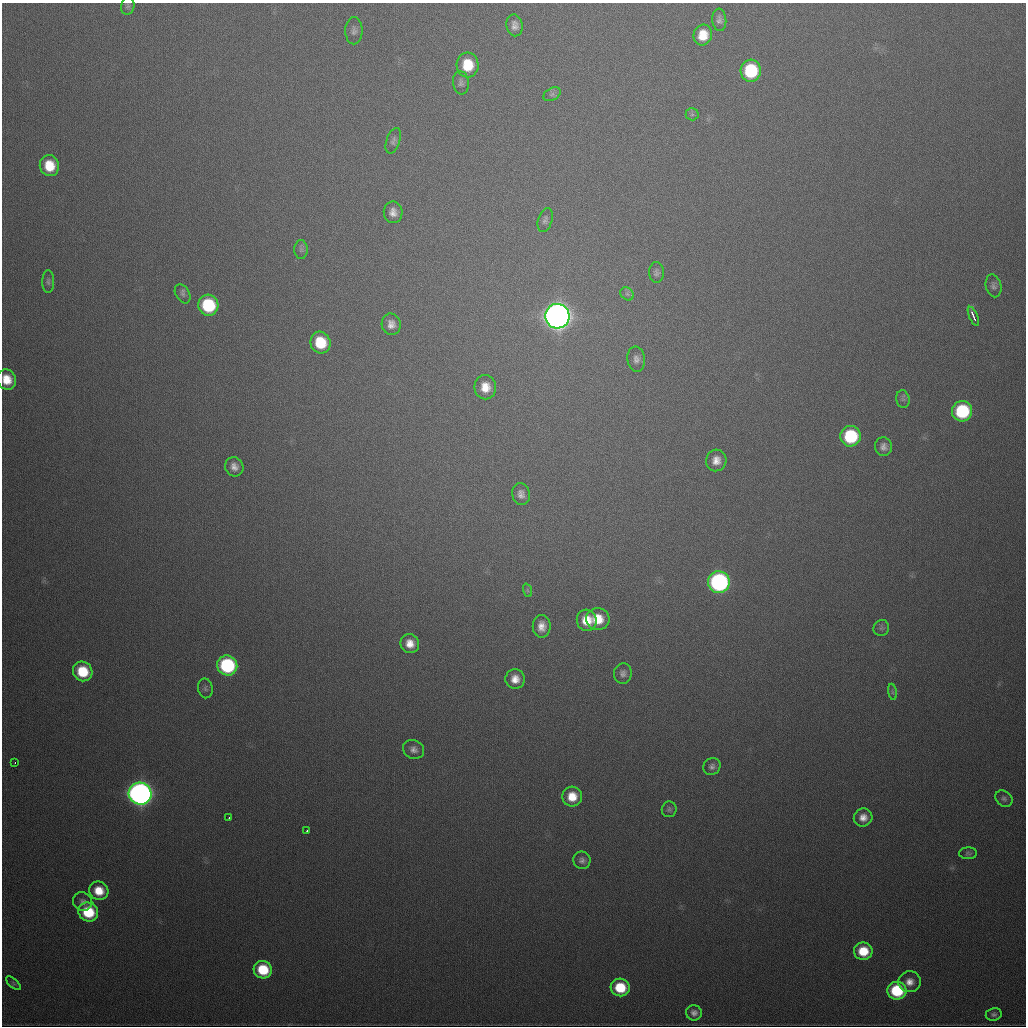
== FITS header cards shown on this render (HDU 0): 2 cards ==
NAXIS1  =                 1024
NAXIS2  =                 1024

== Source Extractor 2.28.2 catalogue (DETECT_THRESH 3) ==
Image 1024 x 1024 px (HDU 0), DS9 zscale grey, 1 PNG px = 1 image px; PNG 1028 x 1028 px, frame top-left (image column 1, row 1024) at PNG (2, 3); each listed source drawn as its Kron ellipse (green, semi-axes under 4 px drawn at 4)
Background 552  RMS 18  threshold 55.2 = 3 sigma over >= 5 px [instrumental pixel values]
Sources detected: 71; all 71 listed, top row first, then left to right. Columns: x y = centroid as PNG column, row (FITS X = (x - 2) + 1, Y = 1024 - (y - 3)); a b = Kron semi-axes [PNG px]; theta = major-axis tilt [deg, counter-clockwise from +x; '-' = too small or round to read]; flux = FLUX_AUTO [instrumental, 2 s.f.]
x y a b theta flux
128 6 9 6 75 3.3e+03
719 20 11 7 -86 5.2e+03
515 25 11 8 -81 7.8e+03
354 31 13 8 90 6.0e+03
703 35 10 9 - 2.5e+04
468 65 12 11 - 4.0e+04
751 71 11 10 - 8.6e+04
461 83 12 8 -83 4.9e+03
552 94 9 6 31 3.7e+03
692 114 6 6 - 2.9e+03
393 141 13 6 71 4.7e+03
49 166 10 9 - 3.3e+04
393 212 11 9 -83 9.7e+03
545 220 12 7 73 4.6e+03
301 250 9 7 -90 3.9e+03
656 273 10 7 -89 4.4e+03
48 282 11 6 -90 4.1e+03
994 286 11 7 -77 4.9e+03
183 294 10 6 -58 4.3e+03
627 294 7 6 - 3.3e+03
208 305 10 10 - 8.4e+04
557 316 12 12 - 1.8e+06
973 316 10 3 -66 6.8e+03
391 324 11 9 -76 9.6e+03
320 343 11 10 - 4.6e+04
636 359 12 9 -83 7.4e+03
7 379 10 9 - 2.2e+04
485 387 12 11 - 2.0e+04
903 399 9 6 -79 3.7e+03
962 411 10 10 - 1.1e+05
851 436 10 10 - 9.1e+04
883 447 9 8 - 6.8e+03
716 460 11 10 - 1.3e+04
234 467 10 9 - 9.1e+03
521 494 11 9 -78 7.9e+03
719 582 11 11 - 3.2e+05
527 590 7 4 -71 2.4e+03
598 619 12 11 - 3.0e+04
587 620 11 10 - 2.5e+04
542 626 11 9 89 1.3e+04
881 628 8 7 - 3.7e+03
410 644 10 9 - 1.5e+04
227 665 10 10 - 1.4e+05
83 671 10 9 - 4.5e+04
623 673 10 9 - 6.2e+03
515 679 10 9 - 1.4e+04
205 688 10 7 -80 3.9e+03
892 692 8 4 -82 2.5e+03
414 749 11 9 -26 7.0e+03
15 763 2 2 - 2.4e+03
712 767 9 8 - 5.1e+03
140 794 11 11 - 1.0e+06
572 797 10 10 - 2.4e+04
1004 799 9 7 -39 3.8e+03
669 809 8 7 - 3.5e+03
863 817 9 9 - 1.1e+04
229 818 3 2 - 1.7e+03
307 831 3 2 - 1.9e+03
968 853 9 6 2 3.0e+03
582 860 9 8 - 5.3e+03
99 891 10 9 - 2.5e+04
83 901 10 9 - 5.7e+03
88 912 10 9 - 5.5e+04
863 951 9 8 - 3.5e+04
263 970 9 8 - 5.0e+04
910 982 11 10 - 1.3e+04
13 983 9 4 -42 2.3e+03
620 987 9 8 - 4.5e+04
897 991 9 9 - 8.0e+04
694 1013 8 7 - 6.4e+03
994 1014 8 6 9 3.6e+03
At the frame edge (FLAGS 8, measured only in part): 1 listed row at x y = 7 379